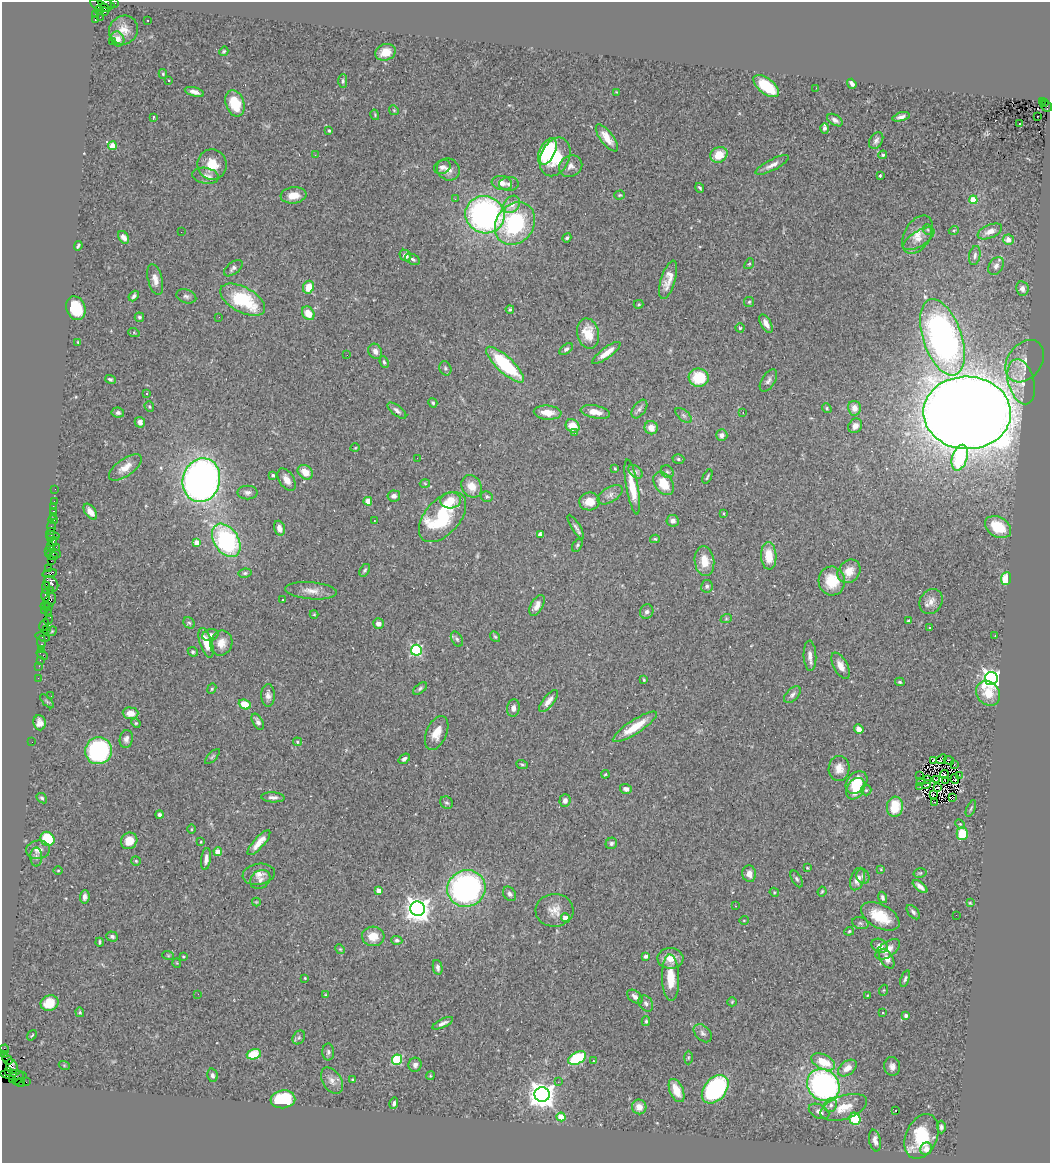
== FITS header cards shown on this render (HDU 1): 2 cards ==
NAXIS1  =                 1048
NAXIS2  =                 1161

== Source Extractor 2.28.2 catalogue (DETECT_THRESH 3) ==
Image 1048 x 1161 px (HDU 1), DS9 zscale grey, 1 PNG px = 1 image px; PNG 1052 x 1165 px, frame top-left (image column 1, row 1161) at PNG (2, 2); each listed source drawn as its Kron ellipse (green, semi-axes under 4 px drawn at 4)
Background 1.63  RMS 0.07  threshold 0.209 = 3 sigma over >= 5 px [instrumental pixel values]
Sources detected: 413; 3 with non-positive FLUX_AUTO (blend fragments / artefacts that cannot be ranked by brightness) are neither listed nor drawn; the other 410 listed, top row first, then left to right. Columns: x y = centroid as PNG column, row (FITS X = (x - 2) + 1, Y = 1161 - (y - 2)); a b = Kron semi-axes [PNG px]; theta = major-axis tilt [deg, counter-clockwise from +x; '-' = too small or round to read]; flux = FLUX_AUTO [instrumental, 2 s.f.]
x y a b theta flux
115 3 4 2 - 100
106 4 9 4 -23 720
100 6 11 4 -25 580
105 8 4 3 - 200
99 10 4 3 - 590
104 12 3 3 - 97
96 15 3 2 - 50
100 17 2 2 - 24
95 20 3 2 - 480
148 20 2 2 - 3.5
124 30 15 14 - 52
118 39 8 6 -63 28
113 41 4 2 - 7.8
224 51 5 4 - 7.1
385 52 10 8 19 60
163 74 5 4 - 5.7
169 80 3 2 - 5.7
343 81 7 4 90 8.9
852 84 5 4 - 18
766 86 15 7 -39 180
816 88 3 2 - 6
194 92 10 4 -15 23
616 92 3 2 - 3.2
1042 101 2 2 - 160
235 103 13 9 -72 140
1045 103 3 2 - 140
1046 106 6 5 - 580
394 110 5 4 - 5.9
375 115 5 3 - 4.7
1038 116 2 2 - 8.2
153 117 3 2 - 8.6
901 117 9 4 16 17
835 120 8 5 -31 18
1019 123 3 3 - 44
825 128 5 4 - 13
329 130 3 3 - 9.6
607 138 16 6 -53 65
876 141 9 6 57 16
112 146 4 4 - 130
547 151 14 7 64 400
315 155 3 2 - 4.7
719 155 9 7 34 100
883 155 4 3 - 5.3
555 157 20 14 65 150
212 164 15 14 - 99
772 165 18 5 27 31
571 166 12 10 30 30
442 167 9 6 27 18
448 169 12 10 -35 30
205 176 13 8 -10 28
880 176 3 3 - 6
502 183 10 7 -8 31
509 184 10 7 1 18
700 188 5 3 - 8.6
293 195 13 8 6 58
620 195 5 4 - 6.2
455 199 3 2 - 4.9
973 200 4 4 - 140
512 204 9 7 51 50
485 215 20 18 -25 1400
515 224 23 18 54 490
928 230 5 3 - 5.6
954 230 5 3 - 5.1
990 231 13 6 23 33
181 232 2 2 - 1.8
917 235 21 13 60 69
124 237 7 4 -56 23
567 238 5 4 - 7.5
919 239 18 7 31 37
1008 240 5 5 - 34
78 246 5 3 - 7.4
975 255 9 5 79 15
405 256 6 5 - 23
413 259 8 5 -24 14
749 264 6 3 52 5.7
996 266 10 7 55 19
233 268 11 6 39 18
155 279 16 7 -77 35
668 280 20 7 73 56
308 287 6 5 - 79
1022 288 7 6 - 20
134 296 6 4 48 11
186 296 10 6 -18 15
243 300 24 12 -29 300
749 302 5 5 - 6.6
639 304 5 4 - 6.2
76 308 12 9 -69 160
510 309 4 3 - 7.7
308 313 7 5 -54 67
139 317 5 4 - 8.8
219 317 3 2 - 5
766 324 10 5 -60 29
740 328 4 4 - 5.7
134 333 6 3 -20 4.9
588 333 15 10 -76 100
942 337 40 19 -71 1700
78 342 3 2 - 3.7
566 349 7 4 39 10
375 351 8 6 -59 23
606 353 17 5 37 53
347 355 2 2 - 3.3
1025 361 23 17 54 69
384 362 6 4 -67 7.8
505 365 24 8 -43 430
445 368 7 6 - 10
699 378 10 9 - 160
110 379 5 4 - 8.7
768 380 12 6 57 19
1021 382 23 13 -75 81
146 393 3 3 - 15
433 403 5 4 - 7.6
149 407 5 4 - 6.9
827 408 5 4 - 6.1
854 408 7 6 - 38
639 409 10 6 54 16
397 411 11 5 -38 18
595 412 15 6 -11 52
743 412 3 2 - 4.8
118 413 6 5 - 16
548 413 14 7 -4 57
967 413 44 36 -2 17000
684 415 10 5 -41 12
140 422 5 5 - 17
573 426 7 6 - 81
855 426 8 6 53 26
651 428 7 6 - 41
575 432 3 3 - 3.6
722 435 6 5 - 19
355 448 4 3 - 4
417 458 3 2 - 5.1
960 458 13 7 74 360
678 459 6 4 -17 9.5
125 467 19 8 35 53
615 468 3 3 - 4.5
305 472 8 6 -42 58
635 472 8 5 -39 12
667 472 7 5 -41 10
273 475 4 3 - 13
707 476 8 2 65 6.8
201 480 22 18 74 2600
287 480 12 7 -57 38
425 484 5 3 - 4.4
664 484 13 8 -54 110
472 486 12 9 -57 57
632 487 28 6 -80 110
55 489 2 2 - 16
247 492 10 7 -1 19
610 495 14 7 31 22
394 496 6 5 - 20
487 497 6 5 - 8.2
451 500 10 8 4 65
54 501 2 2 - 46
368 501 4 4 - 93
589 501 10 9 - 55
53 506 2 2 - 20
53 511 3 3 - 130
90 512 9 5 -53 37
723 513 4 2 - 4.2
54 516 2 2 - 30
442 517 30 17 48 430
53 519 5 3 - 49
374 521 2 2 - 3.3
673 521 6 5 - 21
51 526 5 3 - 230
576 527 14 4 -58 14
998 527 14 10 -29 150
279 528 7 5 -74 27
51 531 2 2 - 98
540 534 4 4 - 11
53 535 7 3 -16 220
50 538 2 2 - 120
655 539 5 4 - 6.2
226 540 18 12 -56 670
53 542 5 3 - 270
196 542 4 4 - 48
577 545 7 4 59 8.2
51 547 3 2 - 97
56 547 2 2 - 53
49 552 3 3 - 87
56 554 5 2 - 180
52 556 6 3 -18 160
769 556 14 7 -86 93
51 561 2 2 - 95
704 561 15 9 -83 74
49 569 3 2 - 110
365 570 7 4 57 8.9
849 571 12 10 49 64
50 573 7 4 10 350
245 573 6 4 9 9.1
1006 578 6 5 - 100
832 581 14 13 - 130
51 584 8 6 -53 1300
707 586 6 5 - 11
46 587 6 2 -88 360
50 590 2 2 - 85
311 591 26 8 -5 50
45 596 6 3 -88 370
50 600 8 5 54 820
283 600 3 3 - 11
931 602 13 11 59 38
537 605 11 6 61 33
45 606 4 3 - 270
48 607 3 3 - 260
45 611 4 2 - 78
647 612 7 6 - 16
48 614 4 3 - 71
314 614 4 4 - 4.5
48 619 5 2 - 130
726 619 6 4 19 6
908 621 3 3 - 7.2
189 623 6 5 - 8.8
378 623 5 5 - 27
44 625 6 3 61 100
929 628 3 3 - 16
47 630 3 3 - 220
52 631 5 4 - 5.5
210 635 8 5 17 25
995 636 3 2 - 5.2
43 637 7 3 -17 110
495 637 6 4 -52 6.1
457 639 8 5 -59 10
41 642 6 3 -84 230
206 643 15 6 -72 70
221 643 12 11 - 48
42 649 3 3 - 140
416 650 5 5 - 580
193 652 5 4 - 7.5
42 654 6 2 -34 240
810 656 15 6 -87 28
40 660 2 2 - 50
39 666 2 2 - 59
840 666 14 7 -61 38
38 678 2 2 - 33
991 679 6 6 - 2500
644 680 4 3 - 5.2
900 682 5 3 - 6.3
420 688 8 4 38 9.9
212 689 5 4 - 7.5
988 693 13 11 -50 91
268 695 11 6 90 23
792 695 10 6 46 15
51 696 2 2 - 2.2
47 701 9 3 -45 6.8
549 701 13 5 51 36
245 704 6 4 -22 94
513 708 8 6 83 23
131 713 8 6 -4 53
258 722 9 5 -61 16
39 723 7 6 - 27
136 723 5 4 - 5.6
635 727 26 7 33 130
859 729 5 4 - 43
437 733 18 10 66 63
126 739 9 6 79 17
32 742 2 2 - 31
297 742 4 4 - 7.1
99 751 13 13 - 570
212 757 9 4 45 8
404 759 6 4 36 13
941 759 5 2 - 4.9
934 760 3 2 - 2.5
949 760 5 3 - 0.68
522 764 6 3 -20 6.5
954 765 3 2 - 5.4
839 768 12 10 89 45
605 774 4 3 - 4.5
944 774 4 2 - 8.6
959 775 3 2 - 1.9
920 776 3 2 - 10
927 779 3 3 - 5.3
955 779 5 2 - 4.6
936 780 3 2 - 3.6
945 781 4 2 - 0.27
857 782 13 9 50 120
920 782 2 2 - 4.9
927 784 5 2 - 3.1
919 786 3 2 - 2
938 787 2 2 - 3.1
626 789 6 5 - 19
855 789 11 8 60 110
866 790 5 5 - 8.8
933 794 3 2 - 3.7
273 797 12 5 -3 19
42 798 6 4 -41 8.4
952 798 3 2 - 9.9
565 801 6 5 - 20
934 802 3 2 - 4.4
447 803 7 6 - 9.4
895 807 10 8 84 130
971 808 9 3 66 7
159 815 4 4 - 11
960 824 6 3 -44 5.3
192 829 5 3 - 4.3
962 834 6 5 - 130
47 839 7 6 - 180
129 841 8 7 - 67
201 842 3 2 - 3.4
259 843 16 5 48 51
611 843 6 5 - 11
38 850 12 9 6 38
218 852 4 4 - 69
36 857 9 6 90 14
206 859 11 4 83 21
136 861 5 4 - 6
807 868 4 3 - 4
881 869 4 4 - 4.4
58 870 5 3 - 5
920 873 6 5 - 7.3
259 874 16 10 9 38
749 874 8 7 - 33
863 876 8 6 -67 12
260 879 11 8 39 21
797 879 9 5 -60 10
857 879 11 6 71 40
920 887 9 4 -39 23
466 888 19 18 - 1300
379 890 4 4 - 47
822 891 5 3 - 5.4
774 892 5 4 - 4.7
510 894 8 6 -53 14
85 897 7 4 84 18
882 897 6 3 -69 11
256 902 4 4 - 4.4
970 903 4 3 - 4.3
736 906 3 2 - 2.6
418 909 7 7 - 4700
554 910 19 16 2 64
913 912 8 5 -49 13
956 915 2 2 - 4.5
880 916 21 11 -28 140
565 918 4 4 - 56
744 920 5 3 - 3.5
860 923 8 6 -16 11
849 931 5 4 - 5.7
373 936 11 10 - 66
112 937 6 5 - 12
397 940 5 4 - 10
100 942 4 3 - 6.9
880 946 8 6 -28 23
340 949 5 4 - 4.8
888 949 14 7 35 41
168 955 6 4 -19 5.2
183 956 4 3 - 5.1
646 956 4 4 - 13
670 958 13 10 -2 52
887 959 11 6 -59 25
177 963 5 3 - 3.4
438 967 8 4 -79 15
305 978 3 2 - 3.7
671 978 23 8 -88 100
905 979 8 4 72 9.9
884 990 5 3 - 4.7
198 994 2 2 - 50
326 995 4 4 - 4.7
868 995 3 2 - 3.2
635 997 9 5 -37 20
732 1002 5 4 - 5.1
50 1003 9 7 20 74
646 1003 8 6 -58 16
80 1012 5 4 - 6.3
883 1013 3 2 - 7.7
906 1016 4 3 - 11
646 1021 5 4 - 6.6
443 1023 11 4 25 18
703 1033 11 7 -44 18
32 1035 5 2 - 4.2
299 1037 7 5 54 10
5 1049 5 2 - 69
328 1052 8 6 89 13
3 1054 4 3 - 150
254 1054 7 5 18 250
688 1057 7 4 89 5.8
577 1058 9 6 29 300
7 1059 5 2 - 120
397 1060 5 5 - 360
593 1061 3 2 - 2.8
823 1062 13 7 -27 110
64 1065 5 3 - 4.5
415 1065 7 6 - 18
12 1066 8 5 -69 820
892 1066 9 8 - 24
847 1068 10 6 36 44
8 1072 3 3 - 97
13 1075 13 5 -4 540
212 1075 6 5 - 14
430 1076 4 3 - 4.8
13 1079 3 2 - 63
18 1079 7 2 51 260
352 1080 3 3 - 4
332 1081 14 9 -57 33
20 1082 5 3 - 160
26 1082 2 2 - 29
558 1082 3 3 - 4
823 1085 17 15 -42 1200
715 1089 16 10 49 660
676 1091 12 6 -66 83
542 1095 7 7 - 5500
283 1099 12 9 8 270
394 1103 6 4 74 11
831 1105 7 6 - 18
639 1107 7 7 - 40
844 1107 24 12 18 88
895 1110 3 2 - 6.7
819 1111 11 7 -26 24
561 1117 4 4 - 98
855 1119 6 5 - 170
941 1127 6 4 -89 11
922 1136 23 15 67 230
875 1140 11 5 -80 24
926 1149 6 5 - 36
At the frame edge (FLAGS 8, measured only in part): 3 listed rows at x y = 115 3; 106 4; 3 1054
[3 non-positive-flux detections neither listed nor drawn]